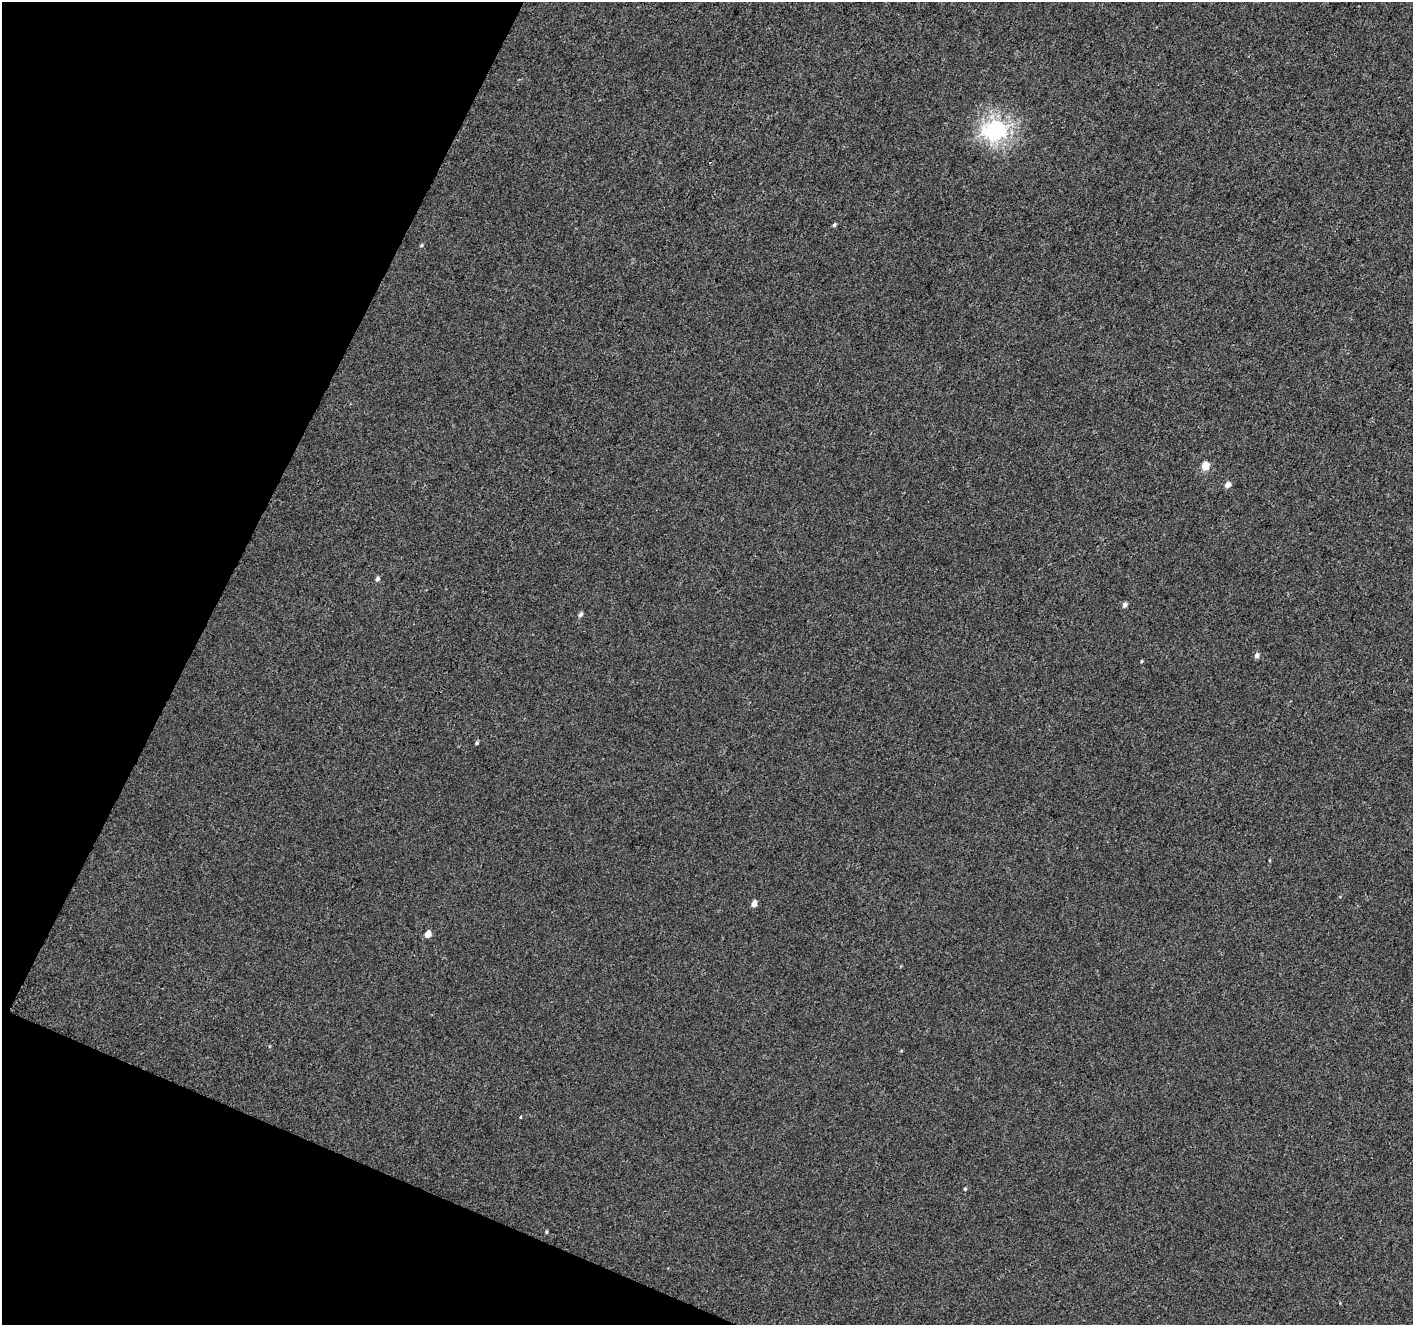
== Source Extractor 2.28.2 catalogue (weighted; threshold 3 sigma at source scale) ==
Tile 9 of 4 x 4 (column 1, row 3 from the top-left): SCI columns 3-1413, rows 1532-2854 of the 5656 x 5772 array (HDU 1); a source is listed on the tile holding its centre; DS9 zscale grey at full resolution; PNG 1415 x 1327 px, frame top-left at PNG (2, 2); no overlay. Shown black and unused: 21% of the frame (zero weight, under 3 of 4 exposures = <1% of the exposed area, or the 3 px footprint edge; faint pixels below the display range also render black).
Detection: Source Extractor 2.28.2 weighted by HDU 2 'WHT'; one run over the whole footprint, this tile lists its part. Background -1.68e-04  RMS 0.0032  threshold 0.0146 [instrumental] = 3 sigma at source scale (4.5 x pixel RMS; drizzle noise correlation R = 1.50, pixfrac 1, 0.0396/0.0396 arcsec/px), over >= 5 px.
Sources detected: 17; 1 cosmic-ray / hot-pixel residue — not listed; the other 16 listed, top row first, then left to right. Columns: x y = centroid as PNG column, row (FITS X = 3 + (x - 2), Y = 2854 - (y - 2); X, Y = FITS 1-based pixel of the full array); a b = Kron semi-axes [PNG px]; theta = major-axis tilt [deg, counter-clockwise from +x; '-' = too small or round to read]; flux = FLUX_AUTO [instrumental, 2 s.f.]
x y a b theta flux
996 130 8 7 - 120
834 225 5 4 - 0.52
422 245 5 3 - 0.32
1205 466 5 4 - 7.3
1228 485 5 5 - 2.2
377 579 5 4 - 0.96
1125 605 5 4 - 1.3
580 615 5 4 - 0.99
1257 655 5 4 - 1.3
1141 661 4 3 - 0.33
477 743 4 3 - 0.49
754 904 5 4 - 2.6
428 934 5 4 - 2.8
520 1117 3 3 - 0.79
965 1189 4 4 - 0.32
546 1232 4 3 - 0.34